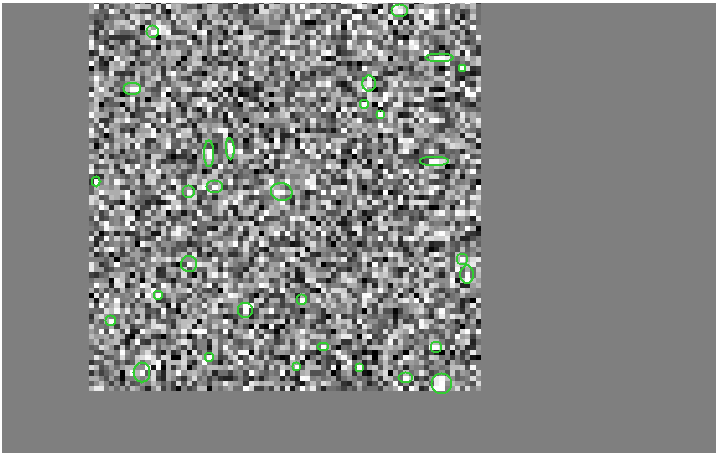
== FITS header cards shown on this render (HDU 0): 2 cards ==
NAXIS1  =                  714 / Axis Length
NAXIS2  =                  450 / Axis Length

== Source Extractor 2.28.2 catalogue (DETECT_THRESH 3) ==
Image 714 x 450 px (HDU 0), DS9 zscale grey, 1 PNG px = 1 image px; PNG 718 x 454 px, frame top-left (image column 1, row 450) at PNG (2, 3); each listed source drawn as its Kron ellipse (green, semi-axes under 4 px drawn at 4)
Background -0.0062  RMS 0.047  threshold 0.14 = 3 sigma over >= 5 px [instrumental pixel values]
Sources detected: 30; all 30 listed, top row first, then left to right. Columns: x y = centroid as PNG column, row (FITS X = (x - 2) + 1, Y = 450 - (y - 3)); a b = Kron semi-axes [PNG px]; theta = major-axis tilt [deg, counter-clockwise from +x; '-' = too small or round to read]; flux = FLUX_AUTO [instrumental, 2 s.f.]
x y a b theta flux
400 11 8 6 0 8.1
153 32 6 6 - 7.1
440 58 14 4 0 11
462 68 4 4 - 3.6
369 83 8 6 90 7.9
132 89 9 6 0 10
364 104 5 5 - 4.3
380 114 4 3 - 4
230 149 10 3 -87 10
209 154 13 5 -90 9.2
434 161 15 5 0 9.9
96 182 5 3 - 4.1
214 187 8 6 0 7.7
189 192 6 6 - 5.9
282 192 11 9 -8 13
462 259 6 6 - 6.9
189 264 8 8 - 8.1
467 274 9 6 -90 7.9
158 295 5 5 - 3.6
302 300 5 5 - 4.6
246 310 8 8 - 7.4
111 321 5 5 - 5
323 347 6 4 0 5
436 347 6 6 - 5.4
209 357 5 5 - 4.2
297 367 4 4 - 3.6
359 367 3 3 - 3.9
142 372 10 8 90 11
406 378 7 5 0 6.1
442 383 10 10 - 21